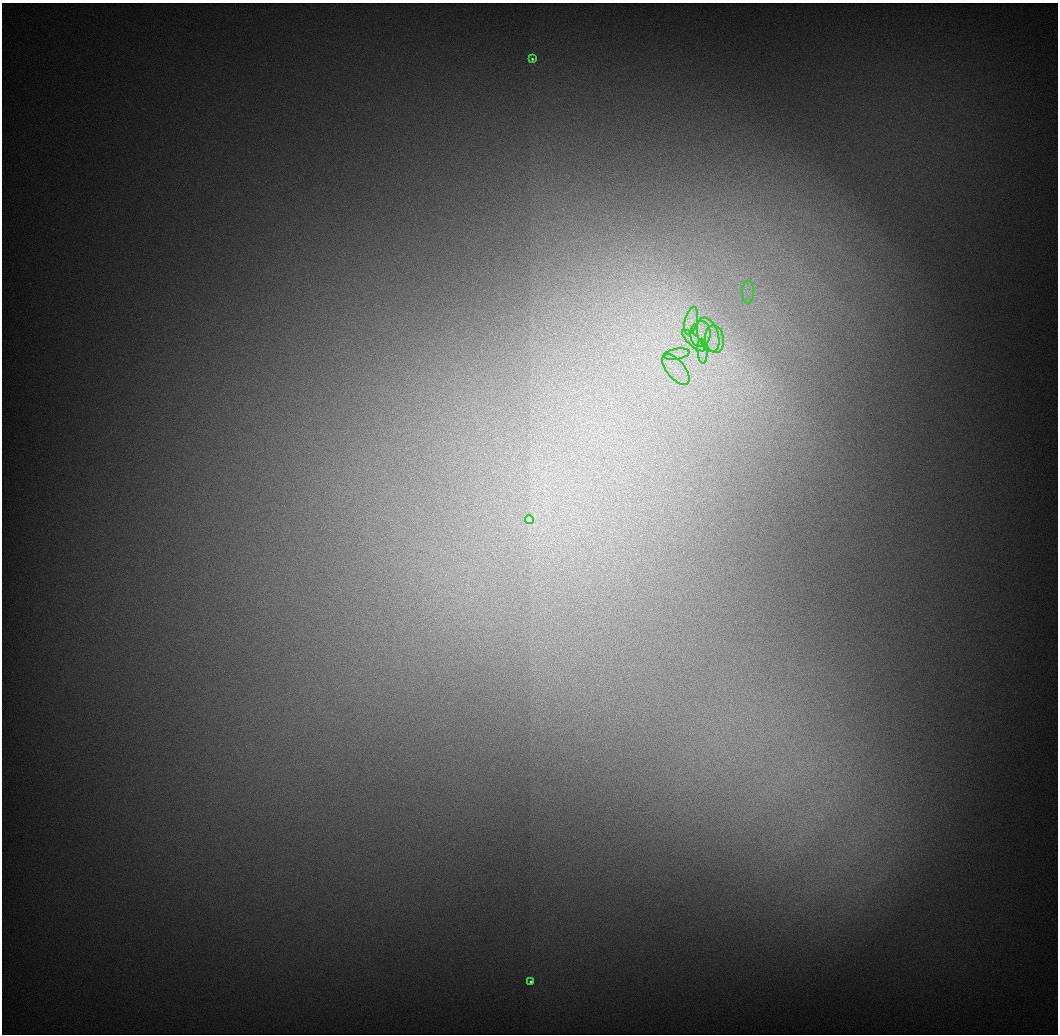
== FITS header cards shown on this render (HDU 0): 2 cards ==
NAXIS1  =                 1056 / Length of Axis 1 (Serial)
NAXIS2  =                 1032 / Length of Axis 2 (Parallel)

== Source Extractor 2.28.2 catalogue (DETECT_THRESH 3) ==
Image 1056 x 1032 px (HDU 0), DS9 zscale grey, 1 PNG px = 1 image px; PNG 1060 x 1036 px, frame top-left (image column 1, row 1032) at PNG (2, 3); each listed source drawn as its Kron ellipse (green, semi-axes under 4 px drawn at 4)
Background 565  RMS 6.9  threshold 20.8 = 3 sigma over >= 5 px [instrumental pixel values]
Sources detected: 12; all 12 listed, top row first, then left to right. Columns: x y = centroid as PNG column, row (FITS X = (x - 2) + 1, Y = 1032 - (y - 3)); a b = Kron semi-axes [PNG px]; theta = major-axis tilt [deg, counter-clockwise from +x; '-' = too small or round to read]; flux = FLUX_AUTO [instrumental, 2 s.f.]
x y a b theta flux
532 59 4 3 - 990
748 292 11 6 90 3400
691 321 14 6 76 4300
700 334 13 10 83 6200
708 335 18 10 -71 8700
714 339 14 9 -82 6300
694 341 15 5 -42 3800
702 351 12 5 -85 2700
676 354 13 5 10 3200
676 370 18 9 -51 7600
529 520 4 4 - 26000
531 982 3 3 - 1200